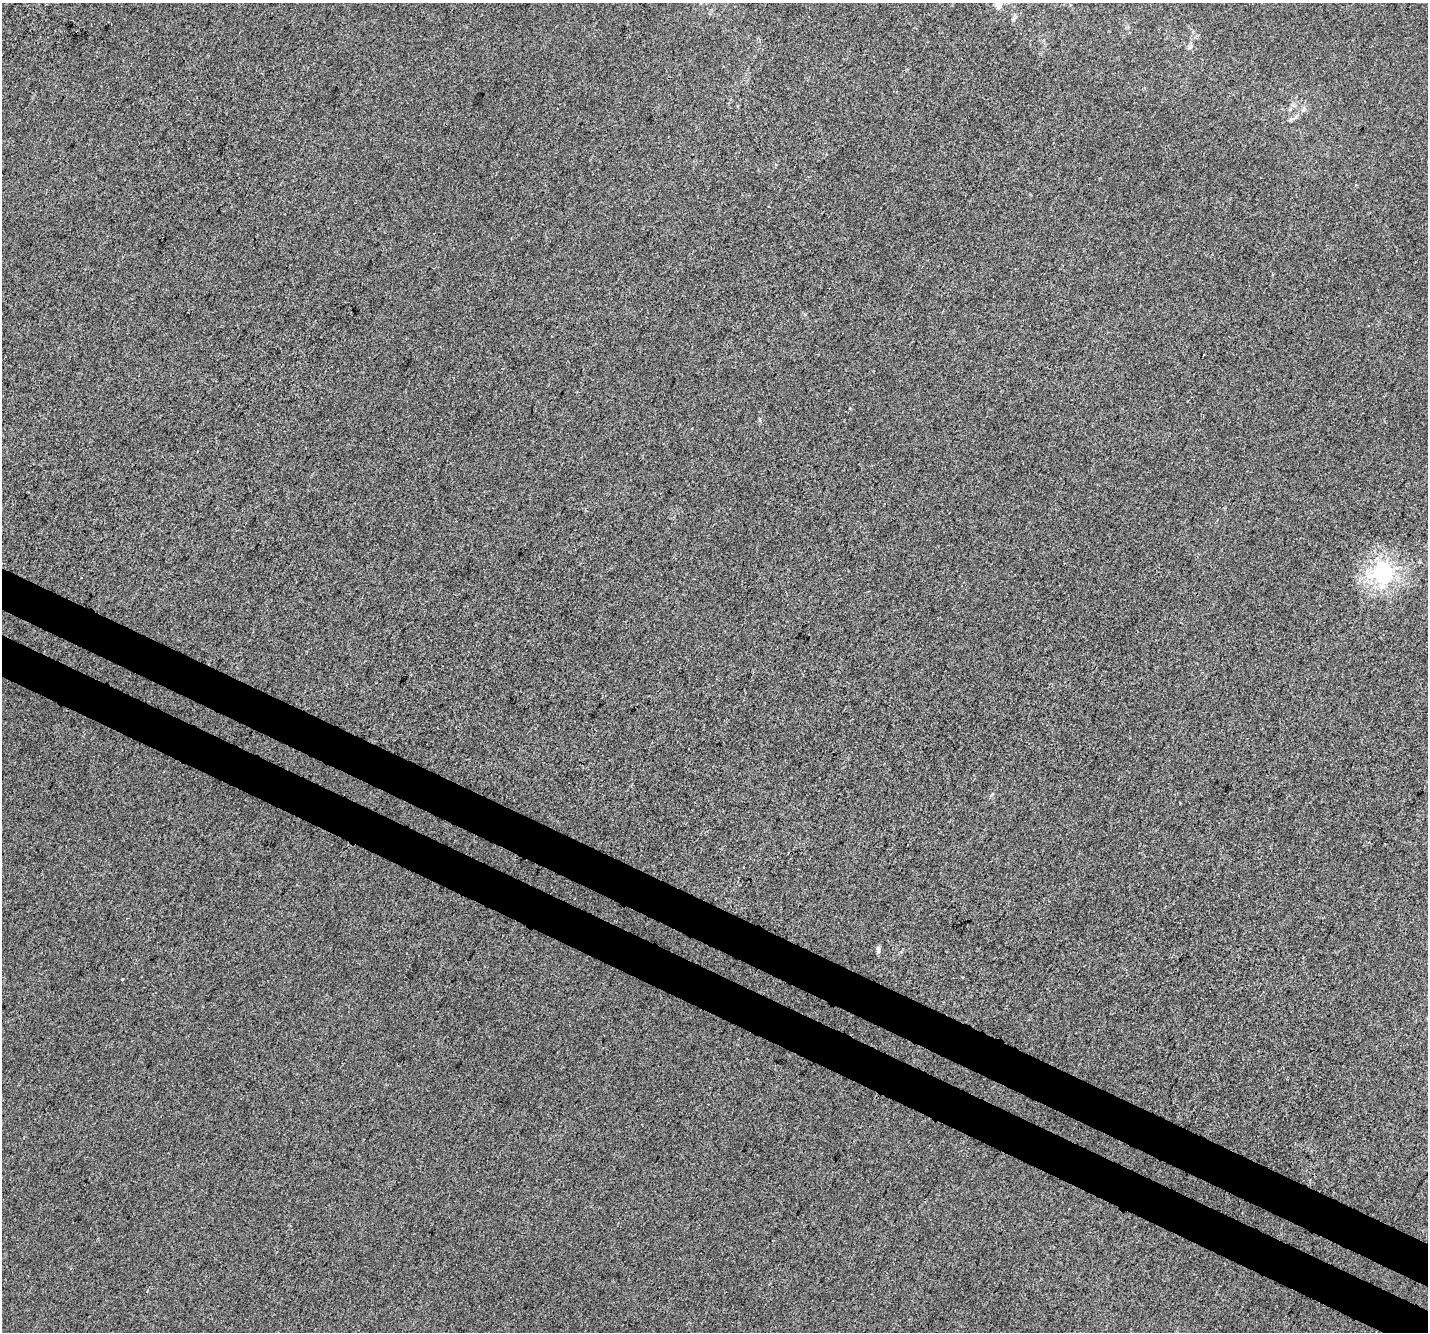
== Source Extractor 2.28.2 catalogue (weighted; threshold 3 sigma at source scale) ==
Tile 6 of 4 x 4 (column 2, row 2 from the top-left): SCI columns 1456-2881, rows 2915-4244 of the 5769 x 5893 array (HDU 1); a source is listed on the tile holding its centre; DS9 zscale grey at full resolution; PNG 1430 x 1334 px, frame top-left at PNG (2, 3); no overlay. Shown black and unused: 6% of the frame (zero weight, under 3 of 4 exposures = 5% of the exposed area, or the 3 px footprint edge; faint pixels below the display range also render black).
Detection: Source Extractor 2.28.2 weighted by HDU 2 'WHT'; one run over the whole footprint, this tile lists its part. Background -1.49e-04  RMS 0.0047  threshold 0.0211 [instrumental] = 3 sigma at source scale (4.5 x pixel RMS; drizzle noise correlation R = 1.50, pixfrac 1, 0.0396/0.0396 arcsec/px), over >= 5 px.
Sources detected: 6; all 6 listed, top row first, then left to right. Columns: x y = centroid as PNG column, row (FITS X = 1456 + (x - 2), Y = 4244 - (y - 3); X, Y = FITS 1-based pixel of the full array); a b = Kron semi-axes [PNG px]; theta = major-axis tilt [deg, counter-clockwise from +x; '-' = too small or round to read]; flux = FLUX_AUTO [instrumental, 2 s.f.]
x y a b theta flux
999 5 19 9 -82 4
1190 47 7 4 59 0.96
1304 109 7 5 44 1.1
1382 572 7 7 - 200
878 950 10 5 -81 1.1
122 979 3 3 - 1.5
Isophote crosses this tile's border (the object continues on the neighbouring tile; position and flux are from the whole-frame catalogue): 1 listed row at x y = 999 5